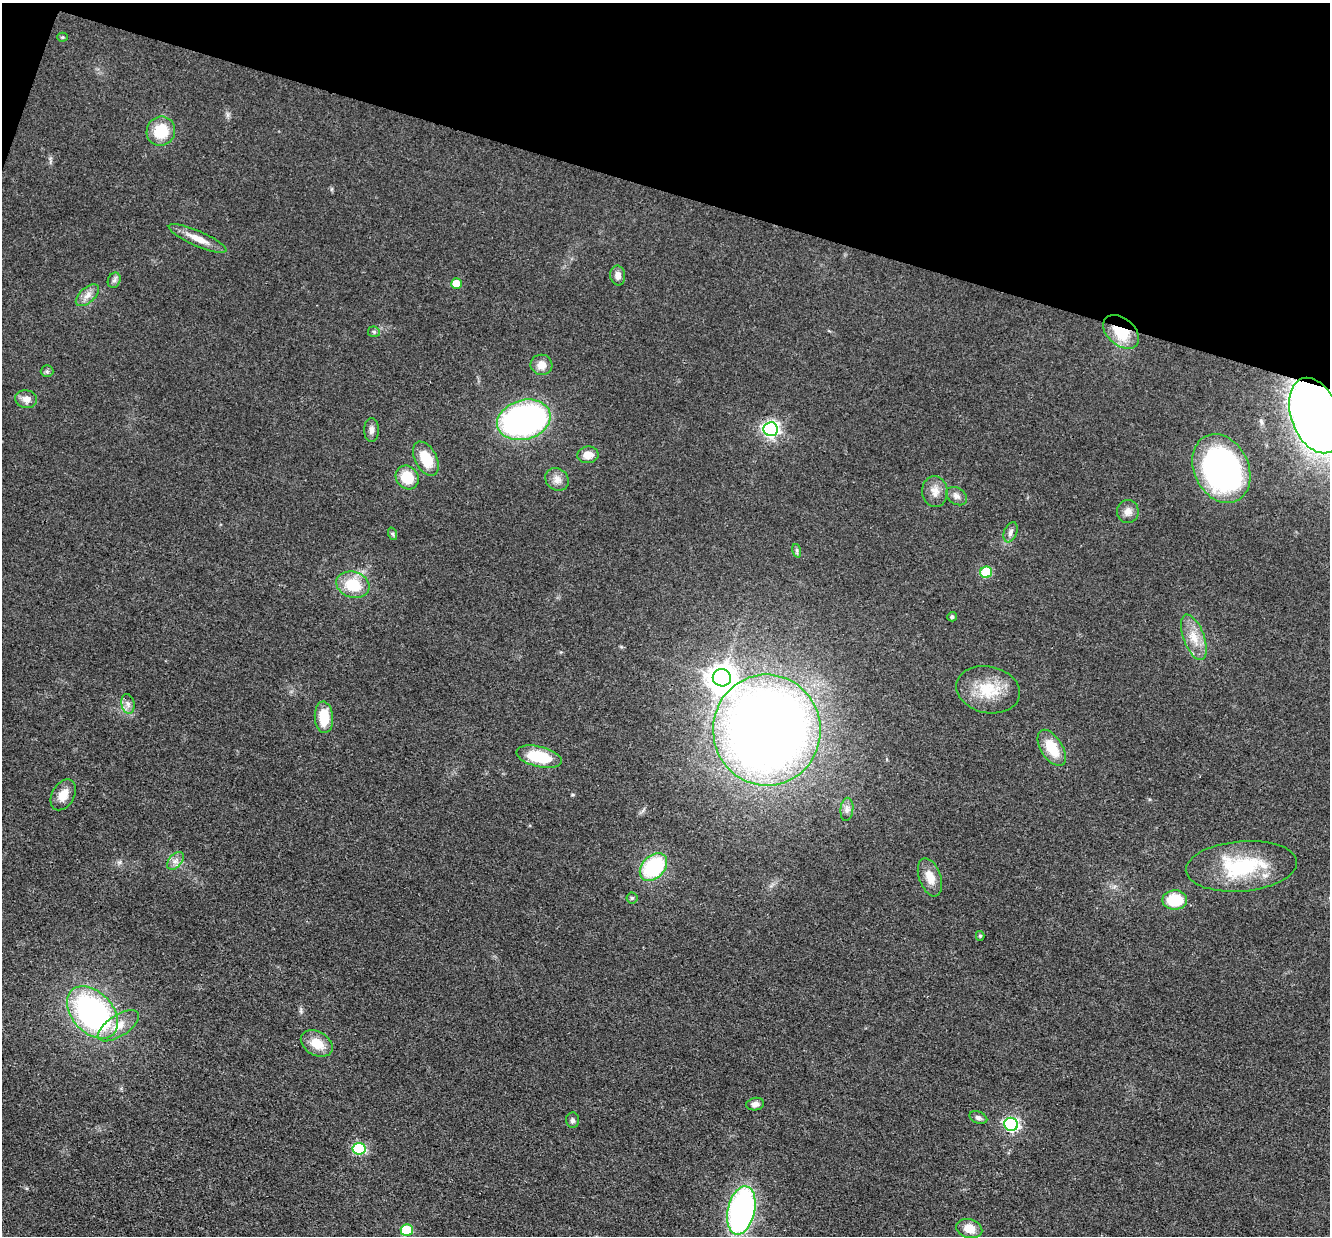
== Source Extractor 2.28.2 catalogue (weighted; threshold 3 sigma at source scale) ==
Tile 2 of 4 x 4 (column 2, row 1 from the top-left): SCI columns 1329-2656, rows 3964-5197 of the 5312 x 5329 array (HDU 1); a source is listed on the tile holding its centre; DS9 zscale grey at full resolution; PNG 1332 x 1238 px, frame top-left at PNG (2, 3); each listed source drawn as its Kron ellipse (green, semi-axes under 4 px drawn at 4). Shown black and unused: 16% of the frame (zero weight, under 3 of 4 exposures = <1% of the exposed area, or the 3 px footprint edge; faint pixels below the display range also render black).
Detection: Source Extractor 2.28.2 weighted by HDU 2 'WHT'; one run over the whole footprint, this tile lists its part. Background 0.0619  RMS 0.0059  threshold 0.0267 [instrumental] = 3 sigma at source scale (4.5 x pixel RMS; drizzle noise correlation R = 1.50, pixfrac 1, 0.05/0.05 arcsec/px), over >= 5 px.
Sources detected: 58; all 58 listed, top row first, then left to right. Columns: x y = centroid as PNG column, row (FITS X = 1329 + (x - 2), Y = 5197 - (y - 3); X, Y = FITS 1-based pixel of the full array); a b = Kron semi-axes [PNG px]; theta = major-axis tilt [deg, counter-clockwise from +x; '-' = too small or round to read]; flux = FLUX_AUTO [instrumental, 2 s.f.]
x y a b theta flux
62 37 5 4 - 0.73
161 131 15 14 - 19
198 238 31 7 -23 8.1
618 275 10 7 -82 4
114 280 8 6 66 1.7
456 284 5 5 - 11
87 295 14 7 43 4.3
374 332 6 5 - 1
1121 332 20 13 -40 22
541 365 11 10 - 5.7
47 371 6 6 - 1.2
26 399 11 9 -10 4
1315 416 39 24 -70 650
524 420 27 19 16 190
771 429 7 7 - 200
372 430 12 7 90 2.6
588 455 10 8 7 6.5
426 459 18 10 -62 16
1221 469 36 27 -64 180
407 477 12 11 - 17
557 479 12 10 -38 4.4
935 491 15 12 -83 5.8
956 496 11 8 -34 3
1128 512 11 11 - 4.2
1011 532 10 6 69 2.3
393 534 6 4 -70 0.95
797 551 7 4 -72 1
986 572 6 5 - 34
353 585 17 13 -17 20
952 617 5 4 - 1.2
1194 637 24 10 -70 10
722 678 9 8 - 750
988 690 32 23 -12 22
128 704 10 6 -79 2.7
324 717 16 9 -85 17
767 730 55 54 - 790
1052 748 20 11 -58 17
539 757 23 10 -13 25
63 795 16 11 61 7.6
847 809 11 6 85 2.9
175 861 10 6 48 2.8
1241 866 56 25 5 49
653 867 16 11 47 52
930 877 20 11 -71 8.5
632 898 5 5 - 1.1
1175 900 12 9 1 24
980 936 5 4 - 0.94
93 1012 30 20 -47 150
118 1026 23 10 33 10
317 1043 17 12 -28 11
755 1104 9 6 11 3.1
978 1118 9 6 -21 2.1
572 1120 8 6 -87 1.6
1011 1124 7 6 - 130
359 1149 6 6 - 61
741 1210 24 13 77 170
969 1228 13 9 -16 7.7
407 1230 6 6 - 30
Overlapping masked pixels (flux is a lower limit): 2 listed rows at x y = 1121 332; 1315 416
Isophote crosses this tile's border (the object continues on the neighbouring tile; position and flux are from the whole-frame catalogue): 1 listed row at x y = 1315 416